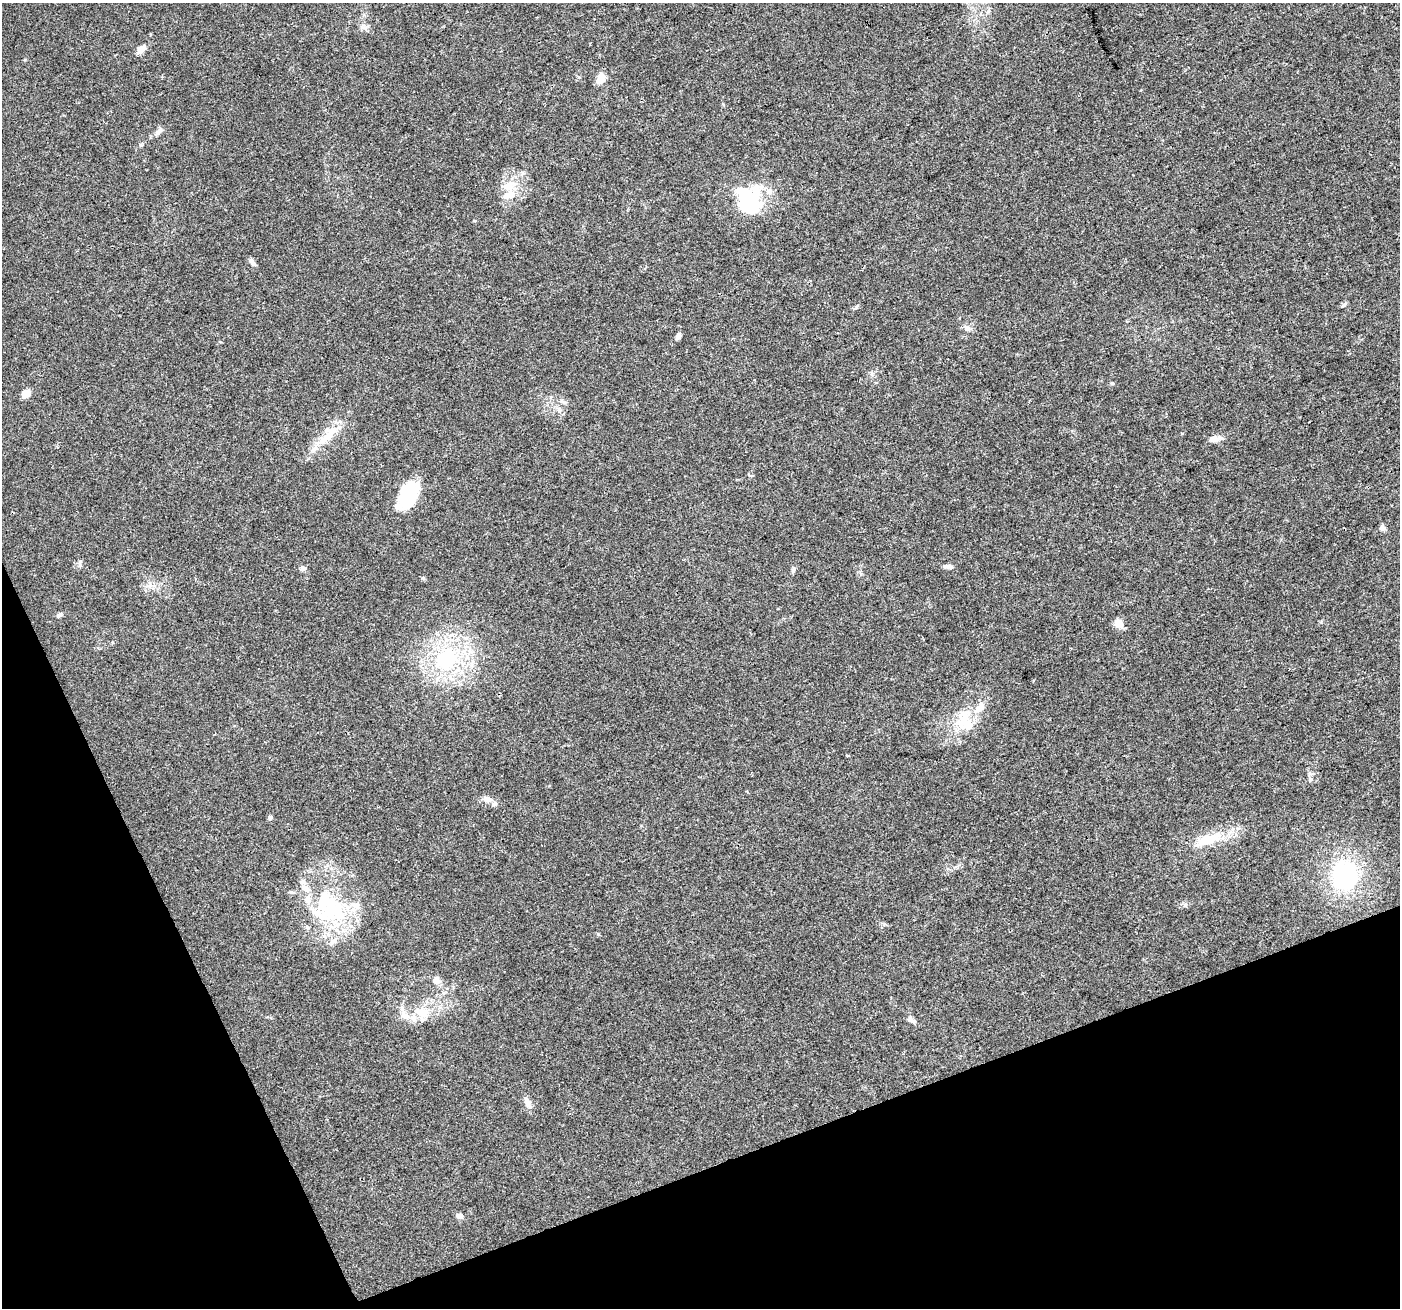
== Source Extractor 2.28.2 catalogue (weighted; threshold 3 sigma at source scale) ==
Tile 14 of 4 x 4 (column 2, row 4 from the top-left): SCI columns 1401-2798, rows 141-1446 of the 5594 x 5446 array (HDU 1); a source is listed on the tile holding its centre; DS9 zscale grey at full resolution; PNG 1402 x 1310 px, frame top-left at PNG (2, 3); no overlay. Shown black and unused: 19% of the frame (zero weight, under 3 of 4 exposures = <1% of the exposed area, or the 3 px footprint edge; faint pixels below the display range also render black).
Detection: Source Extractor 2.28.2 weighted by HDU 2 'WHT'; one run over the whole footprint, this tile lists its part. Background 0.0402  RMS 0.0038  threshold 0.0172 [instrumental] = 3 sigma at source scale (4.5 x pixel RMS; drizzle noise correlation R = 1.50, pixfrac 1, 0.0396/0.0396 arcsec/px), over >= 5 px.
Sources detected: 52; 2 inside a brighter object's white glare — not listed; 14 inside a brighter listed object's ellipse — not listed separately; the other 36 listed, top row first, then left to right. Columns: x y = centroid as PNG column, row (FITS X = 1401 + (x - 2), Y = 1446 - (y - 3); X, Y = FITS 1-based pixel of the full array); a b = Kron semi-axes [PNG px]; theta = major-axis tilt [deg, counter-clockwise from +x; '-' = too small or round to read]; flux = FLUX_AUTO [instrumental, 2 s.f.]
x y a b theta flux
364 27 9 4 -8 1.1
141 49 14 8 46 2.1
601 79 13 9 61 3.6
158 132 13 6 45 1.7
508 186 13 10 41 5.5
746 196 40 24 -44 25
252 262 11 5 -57 1.2
1344 305 7 4 45 0.61
967 328 11 6 -37 1.3
678 336 7 5 62 1.2
1112 383 5 4 - 0.53
26 393 12 8 34 2.7
559 409 9 4 -82 0.93
332 430 17 11 39 5.4
1213 439 13 8 3 2.4
410 494 26 21 56 16
1382 528 8 7 - 1.2
948 566 12 5 -8 1.4
303 568 7 6 - 1.2
793 570 8 4 59 0.74
423 578 5 5 - 0.52
59 615 8 5 38 0.93
1118 623 10 8 -48 3.7
447 659 30 27 56 34
964 718 31 16 72 11
847 755 3 2 - 0.49
487 799 11 7 -15 2.2
270 817 5 5 - 0.83
1207 840 42 13 20 11
1344 875 18 15 71 63
332 908 44 43 - 40
436 980 9 8 - 2.4
422 1012 27 12 -7 8.6
911 1020 14 5 -30 1.3
527 1102 16 7 -73 2.3
460 1216 7 6 - 1.7
Unlisted compact peaks at least as high as the median listed source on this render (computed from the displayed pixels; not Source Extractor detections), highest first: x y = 1185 905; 598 934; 856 307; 1310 779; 1321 622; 861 574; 80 565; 474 221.